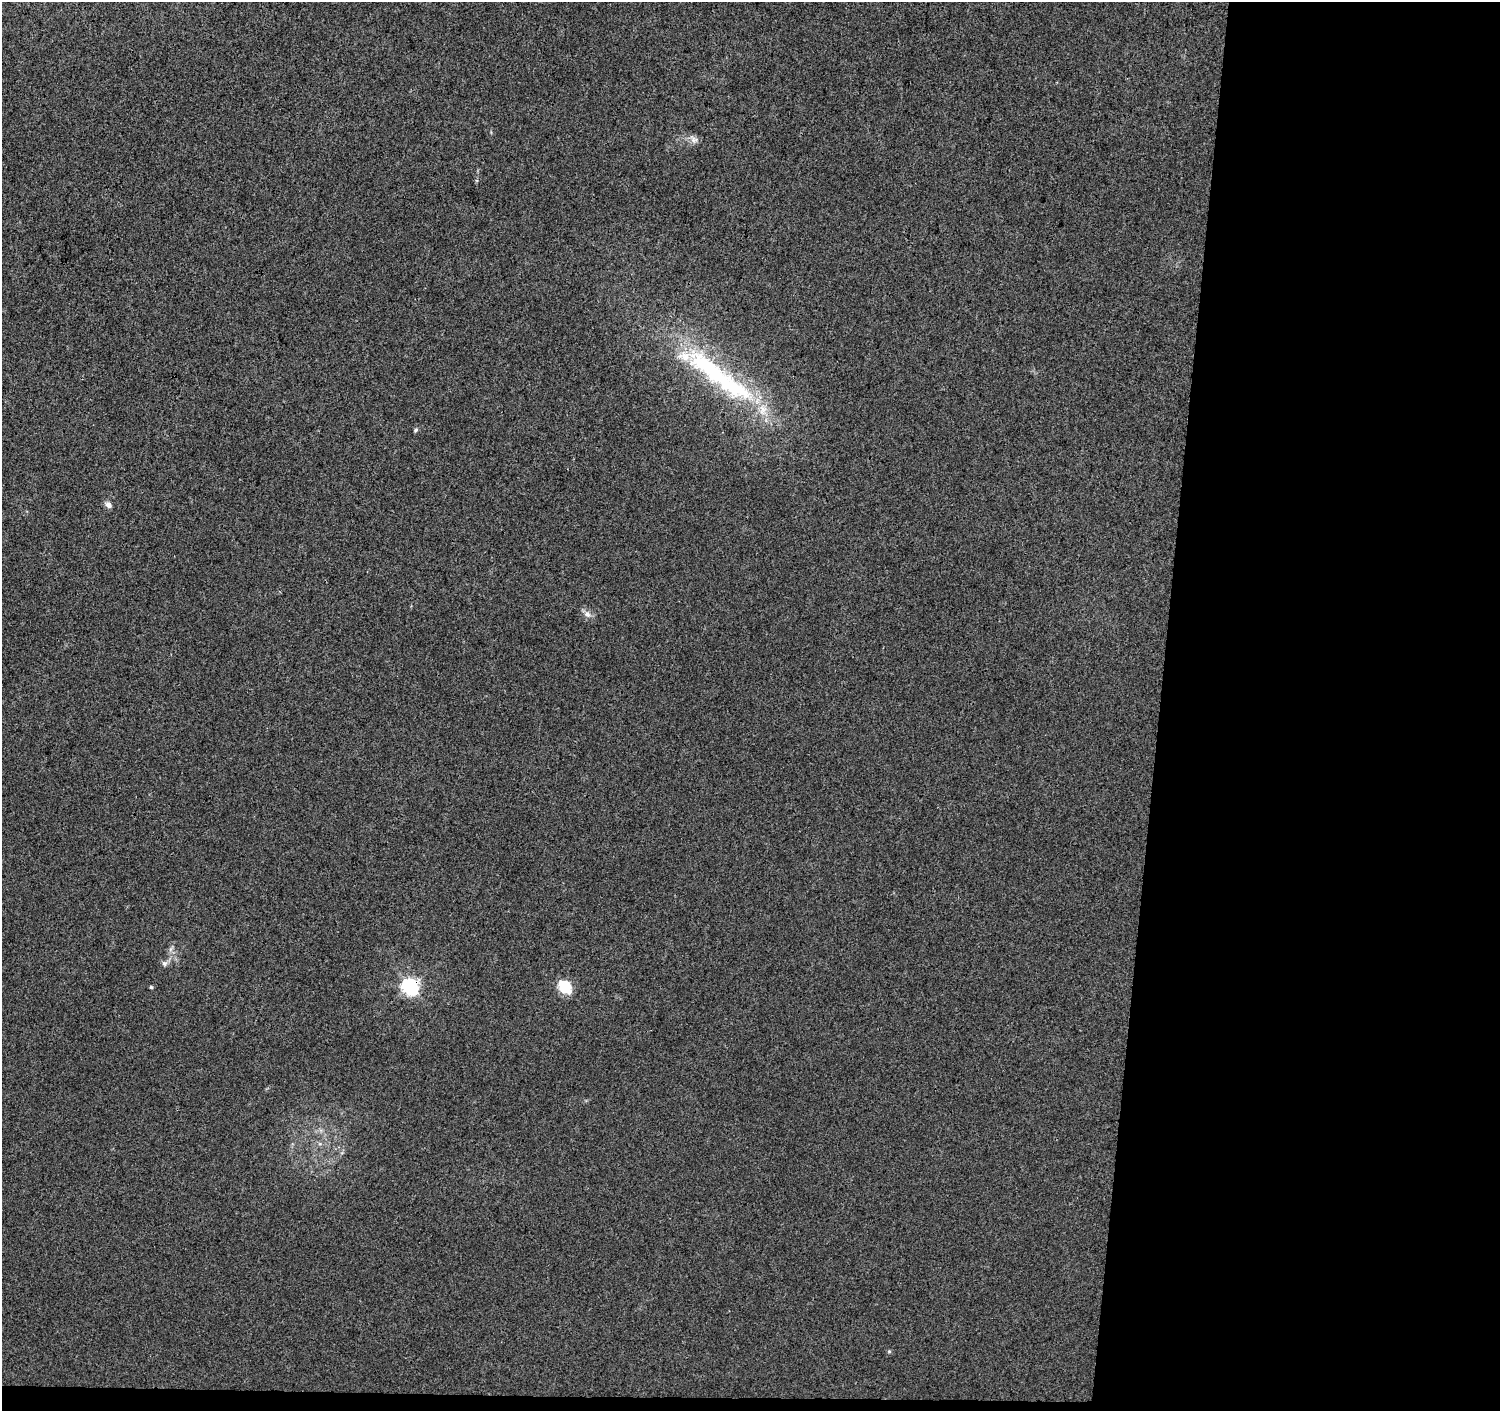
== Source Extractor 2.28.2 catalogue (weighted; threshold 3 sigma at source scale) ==
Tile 9 of 3 x 3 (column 3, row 3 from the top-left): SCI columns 3008-4505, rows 286-1694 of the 4505 x 4741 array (HDU 1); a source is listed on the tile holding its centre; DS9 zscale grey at full resolution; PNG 1502 x 1413 px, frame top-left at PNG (2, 2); no overlay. Shown black and unused: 24% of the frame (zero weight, under 3 of 4 exposures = <1% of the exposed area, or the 3 px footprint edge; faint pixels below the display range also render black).
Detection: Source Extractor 2.28.2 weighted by HDU 2 'WHT'; one run over the whole footprint, this tile lists its part. Background 0.00355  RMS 0.0037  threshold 0.0167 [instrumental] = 3 sigma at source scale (4.5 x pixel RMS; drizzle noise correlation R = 1.50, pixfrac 1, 0.0396/0.0396 arcsec/px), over >= 5 px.
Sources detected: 12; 2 inside a brighter listed object's ellipse — not listed separately; the other 10 listed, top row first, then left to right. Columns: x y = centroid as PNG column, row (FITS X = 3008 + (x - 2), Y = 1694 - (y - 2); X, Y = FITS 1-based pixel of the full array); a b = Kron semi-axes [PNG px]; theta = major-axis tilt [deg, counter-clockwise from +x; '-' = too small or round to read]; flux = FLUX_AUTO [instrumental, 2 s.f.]
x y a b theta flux
694 139 13 8 -35 2
716 375 115 25 -40 60
416 430 6 5 - 0.57
108 505 9 6 -44 1.6
587 614 10 8 -46 2
164 963 8 8 - 1.2
410 986 7 6 - 120
151 987 4 4 - 0.43
565 987 6 6 - 45
889 1351 6 4 -19 0.43
Overlapping masked pixels (flux is a lower limit): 1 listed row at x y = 410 986